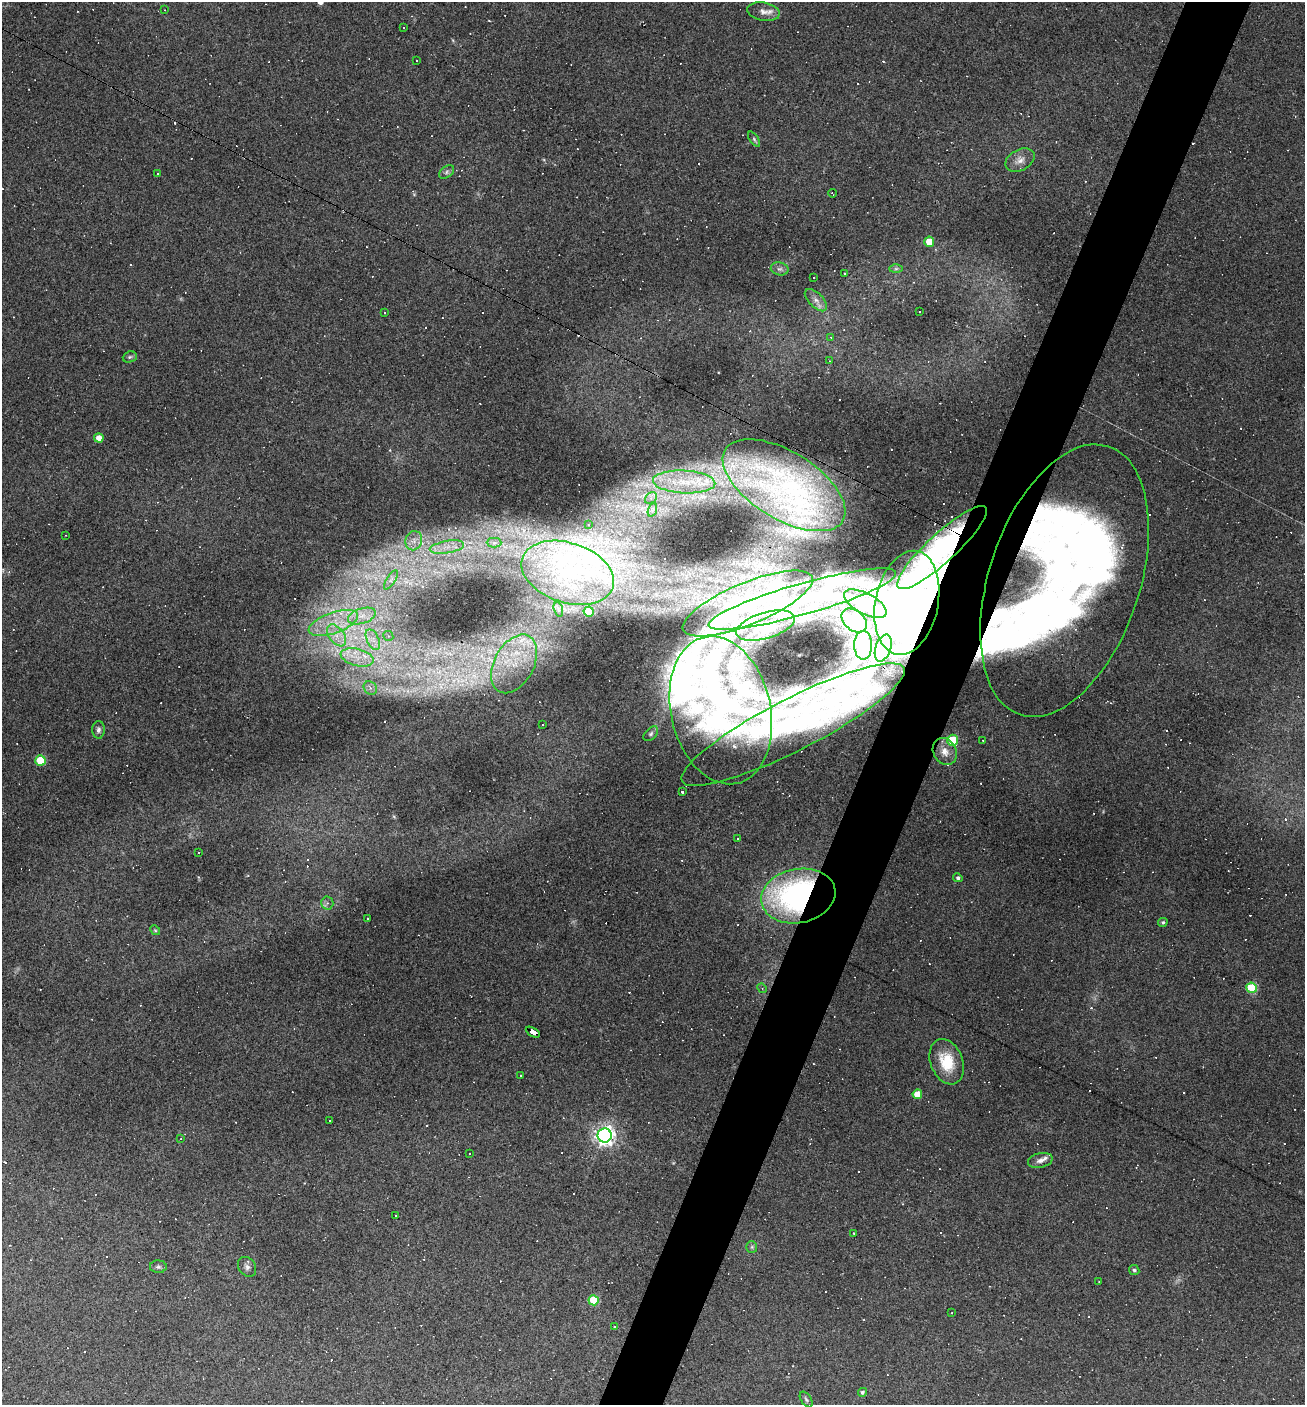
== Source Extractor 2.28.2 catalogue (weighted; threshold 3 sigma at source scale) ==
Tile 10 of 4 x 4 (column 2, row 3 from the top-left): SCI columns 1577-2879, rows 1404-2806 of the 5624 x 5611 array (HDU 1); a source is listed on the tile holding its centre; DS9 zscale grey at full resolution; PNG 1307 x 1407 px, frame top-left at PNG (2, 2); each listed source drawn as its Kron ellipse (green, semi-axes under 4 px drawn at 4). Shown black and unused: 5% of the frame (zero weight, under 3 of 4 exposures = <1% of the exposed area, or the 3 px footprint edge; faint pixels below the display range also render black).
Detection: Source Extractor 2.28.2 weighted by HDU 2 'WHT'; one run over the whole footprint, this tile lists its part. Background 0.0852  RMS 0.0057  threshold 0.0259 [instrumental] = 3 sigma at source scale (4.5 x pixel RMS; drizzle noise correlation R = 1.50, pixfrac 1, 0.05/0.05 arcsec/px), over >= 5 px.
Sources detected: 220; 1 too faint to see at this stretch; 16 inside a brighter object's white glare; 94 cosmic-ray / hot-pixel residue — neither listed nor drawn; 16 inside a brighter listed object's ellipse — not listed separately; the other 93 listed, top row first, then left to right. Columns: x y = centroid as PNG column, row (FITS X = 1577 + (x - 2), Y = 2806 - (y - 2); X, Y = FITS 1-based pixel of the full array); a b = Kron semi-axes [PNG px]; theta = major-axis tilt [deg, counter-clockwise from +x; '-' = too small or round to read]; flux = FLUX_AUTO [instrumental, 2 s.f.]
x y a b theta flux
165 10 3 2 - 0.53
763 12 16 9 -10 4.2
404 27 3 2 - 0.66
416 60 2 2 - 0.53
754 139 9 4 -55 1.1
1020 160 15 10 29 4.8
447 172 8 5 38 1.4
158 173 3 3 - 1.2
832 193 4 2 - 0.54
929 242 5 5 - 11
780 269 9 6 -12 2
896 269 7 4 1 1
845 274 3 3 - 4.5
814 277 3 3 - 1.7
816 300 14 7 -45 3.6
384 312 3 3 - 9.8
919 312 2 2 - 0.63
831 337 4 3 - 0.61
130 357 7 5 21 1.1
830 361 3 3 - 0.44
99 438 5 4 - 5.5
684 482 31 11 -3 20
784 485 69 33 -31 130
651 498 6 5 - 1.7
652 510 7 4 71 1.2
588 525 3 3 - 0.37
66 535 3 2 - 0.42
414 541 10 8 70 3.9
494 543 7 5 0 1.6
447 547 17 6 10 6.6
942 548 59 14 42 62
568 573 48 30 -18 66
391 580 11 4 57 1.9
1064 581 141 75 72 460
802 599 97 15 16 48
907 603 53 31 79 100
748 604 70 21 23 54
865 604 23 10 -28 7.5
558 609 7 4 -72 1.5
589 612 5 5 - 11
362 616 14 7 18 5.7
854 620 14 9 -40 3.7
333 623 26 10 19 15
766 625 30 13 17 9.7
337 635 12 7 -54 5.8
388 636 5 4 - 1
373 640 11 6 -64 3.7
863 645 14 9 90 4.1
883 648 14 7 72 6.3
357 657 17 8 -14 8.4
514 664 32 20 61 29
370 688 7 6 - 1.9
721 710 75 50 -77 190
542 724 3 3 - 1.9
793 725 124 26 27 110
98 730 9 6 89 1.9
651 734 9 5 46 1.3
952 740 5 5 - 26
983 740 2 2 - 0.34
945 751 14 11 -61 5.7
40 760 5 5 - 24
682 792 3 3 - 14
737 838 3 3 - 16
199 853 3 3 - 0.79
958 878 5 4 - 1.2
798 896 37 27 11 160
327 903 6 6 - 1.5
367 919 3 3 - 0.98
1163 922 5 4 - 0.9
155 930 5 4 - 0.72
762 988 5 4 - 0.76
1252 988 5 5 - 33
533 1032 8 4 -30 72
947 1062 23 16 -69 18
521 1075 3 2 - 0.51
917 1094 5 4 - 11
330 1120 3 3 - 0.96
605 1135 7 7 - 310
181 1138 3 2 - 0.63
469 1154 2 2 - 0.41
1040 1160 12 7 14 3
396 1215 3 2 - 0.73
854 1234 3 2 - 0.87
752 1247 6 5 - 0.96
158 1267 8 6 -1 1.3
247 1267 10 8 -53 2.5
1134 1270 5 4 - 1.4
1099 1282 3 2 - 0.36
594 1300 5 5 - 26
952 1313 2 2 - 0.33
614 1326 3 3 - 0.64
862 1392 4 4 - 1.4
806 1399 9 5 -57 1.2
Overlapping masked pixels (flux is a lower limit): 7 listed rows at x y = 784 485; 942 548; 1064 581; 907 603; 793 725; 798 896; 533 1032
Unlisted compact peaks at least as high as the median listed source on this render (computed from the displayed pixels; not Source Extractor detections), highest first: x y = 394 816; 718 372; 544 160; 673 1163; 453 40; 414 195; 1103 812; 248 875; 199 877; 390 450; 449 529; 473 636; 181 298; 304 1183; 427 1125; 1284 1143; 573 921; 422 586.